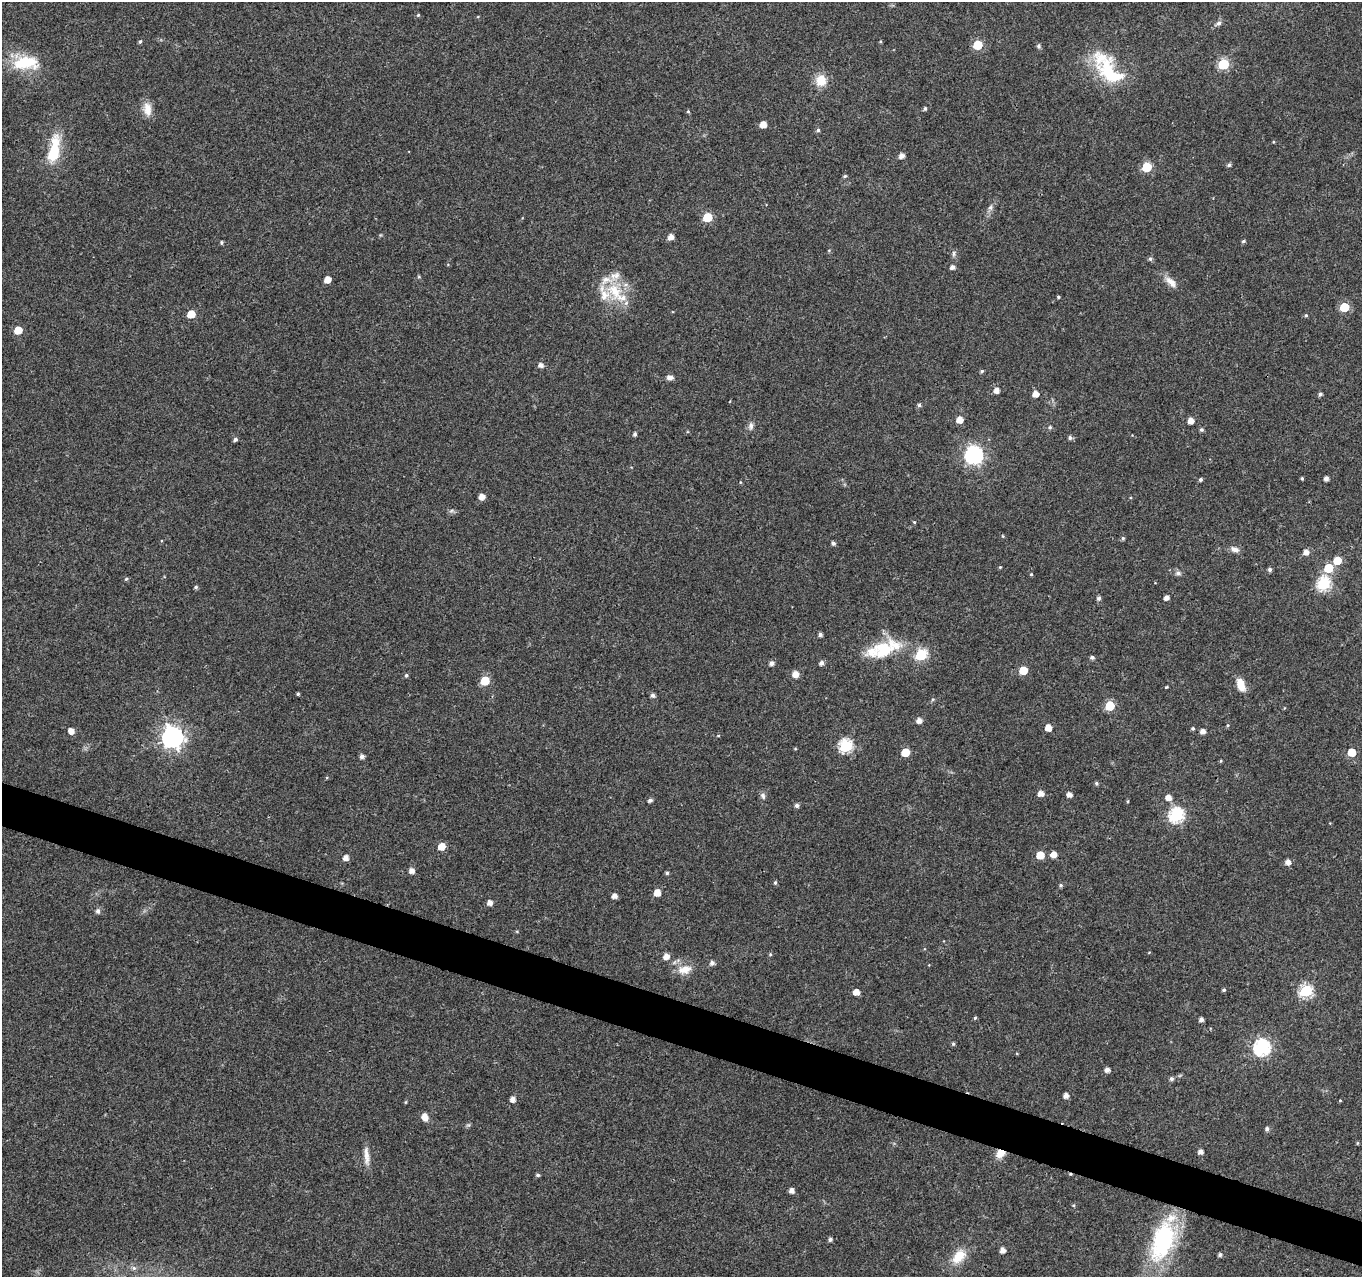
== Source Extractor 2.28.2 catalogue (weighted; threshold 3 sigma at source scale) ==
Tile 6 of 4 x 4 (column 2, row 2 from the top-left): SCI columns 1361-2720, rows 2768-4042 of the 5450 x 5597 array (HDU 1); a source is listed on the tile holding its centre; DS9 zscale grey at full resolution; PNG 1364 x 1279 px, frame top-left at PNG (2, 2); no overlay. Shown black and unused: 3% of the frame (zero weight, under 3 of 4 exposures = <1% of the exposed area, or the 3 px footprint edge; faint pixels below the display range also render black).
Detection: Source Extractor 2.28.2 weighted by HDU 2 'WHT'; one run over the whole footprint, this tile lists its part. Background 0.0376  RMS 0.0033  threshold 0.015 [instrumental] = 3 sigma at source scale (4.5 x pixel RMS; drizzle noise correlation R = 1.50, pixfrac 1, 0.0396/0.0396 arcsec/px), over >= 5 px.
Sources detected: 167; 1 cosmic-ray / hot-pixel residue — not listed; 9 inside a brighter listed object's ellipse — not listed separately; the other 157 listed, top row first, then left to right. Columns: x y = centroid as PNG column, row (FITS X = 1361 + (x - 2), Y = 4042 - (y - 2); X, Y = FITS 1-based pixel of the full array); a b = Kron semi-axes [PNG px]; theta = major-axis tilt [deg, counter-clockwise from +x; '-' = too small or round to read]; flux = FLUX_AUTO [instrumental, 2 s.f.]
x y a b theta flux
418 15 5 5 - 0.41
1219 23 8 6 18 0.99
140 41 6 4 62 0.49
977 45 6 5 - 14
1038 46 7 5 -75 0.62
26 63 32 16 2 14
1223 64 6 6 - 27
1111 74 41 22 -32 19
821 80 13 12 - 5.6
147 109 18 10 -82 3.8
925 109 5 4 - 0.6
688 111 4 4 - 0.41
763 125 5 5 - 3.6
818 130 5 4 - 0.71
54 150 34 12 79 13
902 156 5 4 - 2
1229 165 5 5 - 0.67
1147 167 6 5 - 17
845 176 5 4 - 0.52
990 207 8 7 - 1
707 217 6 5 - 14
671 237 5 5 - 2.4
1244 241 5 4 - 0.55
221 242 4 4 - 0.52
953 254 10 4 86 0.74
1150 259 6 5 - 0.73
952 267 5 4 - 1.4
327 279 5 5 - 3.5
1171 282 20 8 -42 3
615 291 30 21 -62 13
1058 297 4 3 - 0.4
1344 307 6 5 - 14
191 314 6 5 - 6.6
1306 315 4 4 - 0.41
18 330 5 5 - 6.8
541 365 7 7 - 1.1
982 371 5 4 - 0.55
670 378 7 5 -9 1.5
996 390 5 5 - 2.1
1035 394 5 5 - 3.1
1320 394 5 4 - 0.73
919 405 5 5 - 0.61
959 420 6 5 - 3.3
1191 421 5 5 - 2.8
751 426 12 6 87 1.3
1050 427 5 5 - 0.63
1201 430 5 5 - 0.63
635 434 4 4 - 0.73
1070 438 5 5 - 0.86
235 439 5 4 - 0.88
974 455 7 7 - 110
1302 478 4 3 - 0.45
1326 478 4 4 - 1.3
1200 480 5 4 - 0.64
740 482 5 3 - 0.27
482 497 5 5 - 2.6
451 511 7 4 19 0.62
914 522 4 4 - 0.33
1003 536 5 3 - 0.3
1123 538 5 4 - 0.59
833 543 4 4 - 0.87
1235 549 12 7 -19 1.7
1306 552 6 5 - 2
1337 560 5 5 - 7.7
1000 567 4 3 - 0.3
1328 568 6 5 - 12
1270 569 5 4 - 0.79
1178 573 9 6 0 0.99
1031 574 4 3 - 0.36
126 579 5 4 - 0.46
1323 584 7 6 - 45
196 587 4 4 - 0.6
1166 597 4 4 - 1.7
1099 598 5 5 - 0.81
820 635 4 4 - 0.89
883 649 31 23 24 13
921 655 6 6 - 32
1092 657 5 4 - 0.86
772 663 5 5 - 1.3
821 663 5 5 - 1.2
1023 670 6 5 - 8.7
795 674 7 6 - 2.4
406 675 4 4 - 0.63
485 681 6 5 - 12
1241 685 14 8 -70 4.8
1166 687 4 3 - 0.33
298 694 4 4 - 0.46
653 695 5 5 - 0.97
1110 706 6 5 - 15
1284 708 5 3 - 0.25
919 720 5 5 - 2
1228 725 5 4 - 0.39
1048 728 5 5 - 3.8
1193 728 4 4 - 0.56
71 731 5 5 - 2.6
1203 731 5 5 - 1.9
718 736 4 3 - 0.24
172 737 8 8 - 200
846 746 6 6 - 44
905 752 6 5 - 9.2
1351 752 5 5 - 8.1
362 756 5 4 - 1.3
1221 761 4 4 - 0.36
1096 783 5 4 - 0.58
1041 793 5 5 - 2.4
1069 794 5 4 - 1.8
763 796 9 6 -65 1
1168 797 6 5 - 2.6
650 800 5 4 - 0.94
1128 801 5 3 - 0.31
797 805 5 5 - 0.99
1176 815 7 6 - 62
441 846 6 5 - 4.2
1053 854 5 5 - 2.8
1040 855 5 5 - 7.2
346 858 5 5 - 2.1
1288 862 5 5 - 2
411 870 5 5 - 2.1
667 873 4 4 - 0.61
775 883 5 4 - 0.54
1061 885 5 5 - 0.56
657 893 5 5 - 3.8
614 896 5 4 - 2
490 903 5 5 - 2.1
98 911 7 6 - 0.95
770 954 5 4 - 0.38
666 956 6 5 - 2.5
712 963 5 5 - 1.2
685 969 21 12 13 4.5
1224 990 4 4 - 0.55
1306 991 6 6 - 41
856 992 5 5 - 2.9
975 1018 5 4 - 0.42
1201 1019 4 4 - 1.1
953 1044 4 4 - 0.56
1262 1047 7 7 - 78
1107 1070 5 5 - 1.6
1171 1079 5 5 - 0.78
1066 1095 4 4 - 2
513 1099 5 5 - 1.9
1340 1100 4 3 - 0.28
405 1102 5 3 - 0.31
425 1117 8 7 - 2.5
1267 1129 5 5 - 0.94
1357 1143 5 3 - 0.29
1200 1152 5 4 - 1.5
1000 1153 11 9 30 3.8
366 1156 26 6 -87 3
538 1175 5 4 - 0.64
792 1190 5 4 - 1.8
1073 1205 4 4 - 0.36
830 1239 5 4 - 0.86
1163 1241 48 25 69 39
1002 1250 5 4 - 2.1
1220 1255 5 4 - 0.81
959 1256 20 12 48 6.7
134 1268 6 6 - 0.79
Overlapping masked pixels (flux is a lower limit): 1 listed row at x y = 1000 1153